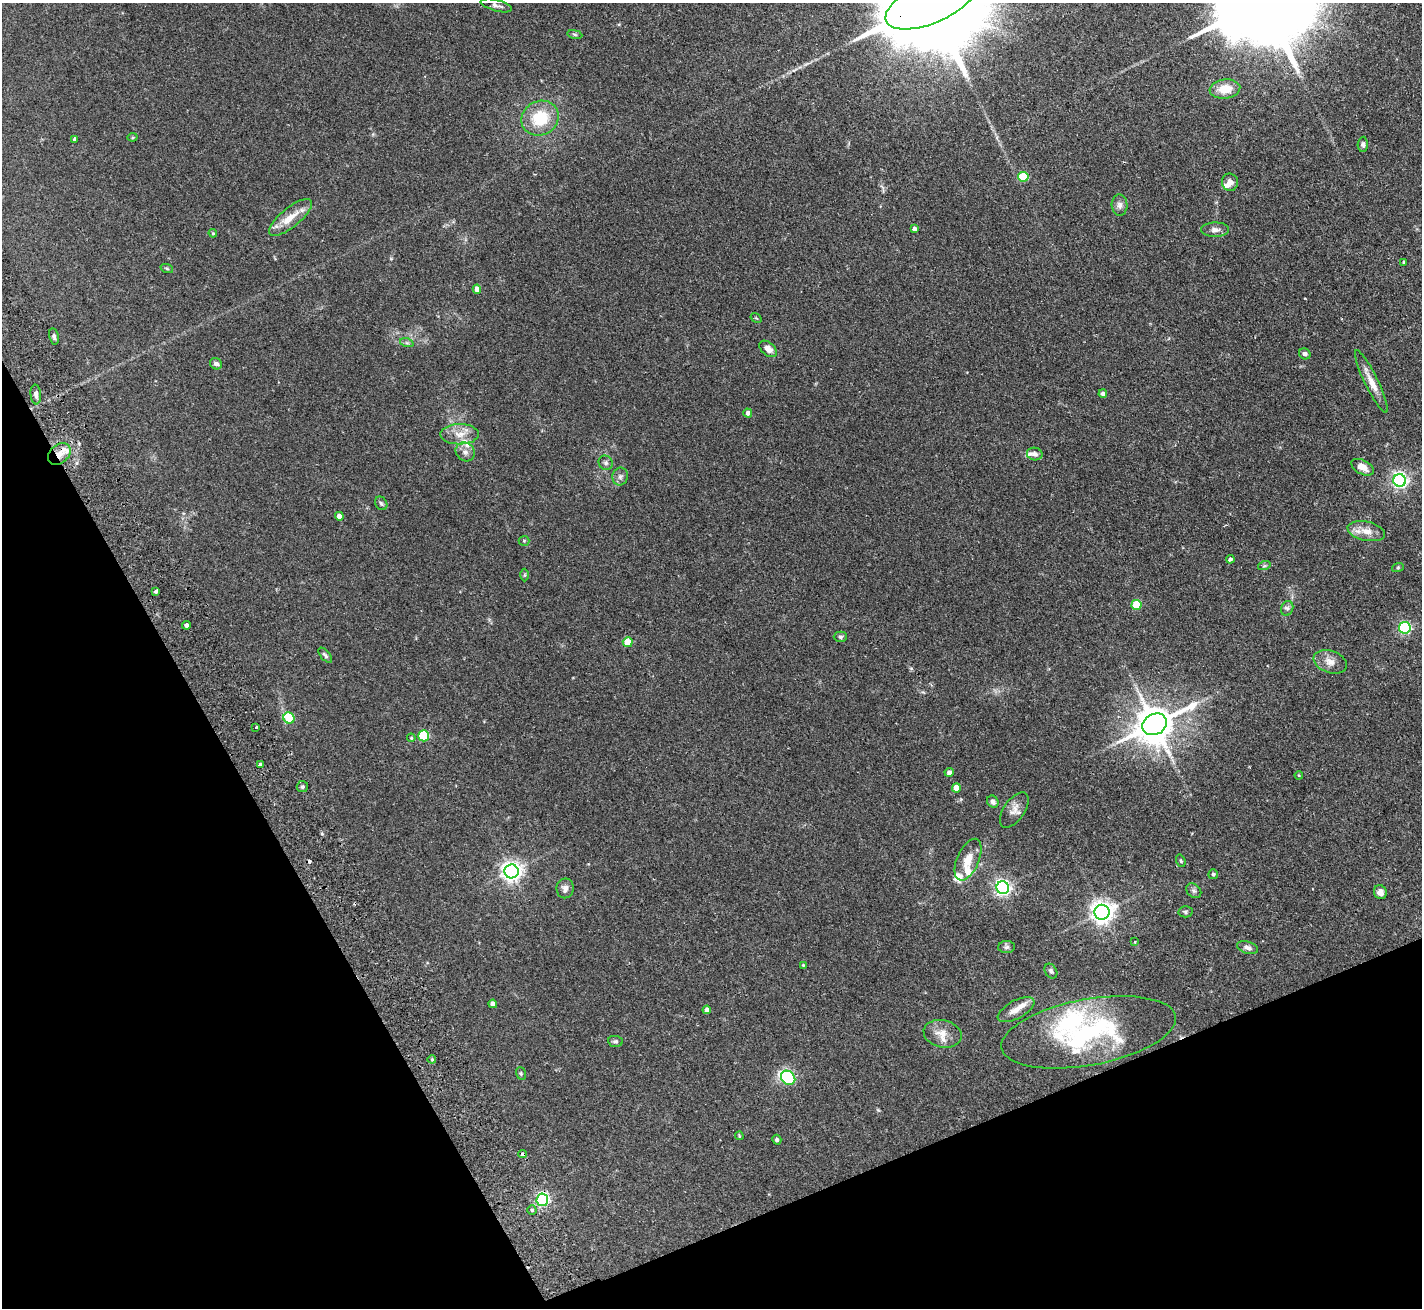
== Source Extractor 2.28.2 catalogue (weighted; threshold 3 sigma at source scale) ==
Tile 14 of 4 x 4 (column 2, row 4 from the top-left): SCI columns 1474-2893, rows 319-1624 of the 5788 x 5729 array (HDU 1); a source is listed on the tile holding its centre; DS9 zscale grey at full resolution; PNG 1424 x 1310 px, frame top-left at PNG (2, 3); each listed source drawn as its Kron ellipse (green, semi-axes under 4 px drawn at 4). Shown black and unused: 23% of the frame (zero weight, under 2 of 3 exposures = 3% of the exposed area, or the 3 px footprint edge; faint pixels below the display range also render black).
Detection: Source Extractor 2.28.2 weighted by HDU 2 'WHT'; one run over the whole footprint, this tile lists its part. Background 0.073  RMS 0.0054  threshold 0.0241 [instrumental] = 3 sigma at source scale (4.5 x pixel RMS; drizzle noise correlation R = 1.50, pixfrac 1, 0.05/0.05 arcsec/px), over >= 5 px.
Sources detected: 105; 1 inside a brighter object's white glare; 1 cosmic-ray / hot-pixel residue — neither listed nor drawn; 9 inside a brighter listed object's ellipse — not listed separately; the other 94 listed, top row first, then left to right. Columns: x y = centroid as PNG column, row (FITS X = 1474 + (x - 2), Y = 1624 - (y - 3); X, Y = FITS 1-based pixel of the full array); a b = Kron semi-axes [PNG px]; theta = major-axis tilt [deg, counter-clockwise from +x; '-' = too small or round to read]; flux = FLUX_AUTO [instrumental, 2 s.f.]
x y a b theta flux
930 3 48 21 23 22000
496 5 16 5 -16 2
575 34 7 3 -9 0.7
1225 89 15 9 6 8.7
540 118 19 17 31 19
133 137 5 4 - 0.61
75 139 4 3 - 1.2
1363 144 7 5 87 1.2
1023 177 5 5 - 21
1230 182 8 8 - 3
1120 205 10 8 -87 2.3
290 217 26 9 39 8.6
915 229 4 4 - 1.8
1215 230 14 7 1 2.6
213 233 4 4 - 0.51
1404 262 3 3 - 0.49
167 269 6 4 -20 0.73
477 289 4 4 - 4
756 318 6 4 -32 0.56
54 336 8 4 -78 1.3
407 343 7 4 -18 0.87
768 349 10 6 -41 4.1
1305 354 6 5 - 1.5
216 364 6 5 - 1.7
1371 381 35 6 -64 6.3
36 394 10 5 -84 2
1103 394 4 4 - 1.8
748 413 4 4 - 2
460 434 19 10 1 6.3
465 452 10 9 - 2.7
59 454 13 9 44 4.6
1035 454 8 6 -12 2
606 463 7 6 - 1.4
1363 467 12 7 -28 4.8
620 477 9 7 75 1.8
1400 480 6 6 - 160
381 503 7 5 -57 1.1
339 516 4 4 - 2.4
1366 531 19 9 -12 5.7
524 541 5 5 - 0.69
1230 559 4 4 - 1.2
1264 566 6 4 18 0.78
1398 567 6 4 19 0.6
525 575 6 4 89 0.6
156 591 3 3 - 1.9
1137 605 5 5 - 16
1287 608 7 6 - 1.3
187 625 4 3 - 3.7
1405 628 6 6 - 70
840 637 7 5 -1 0.95
628 642 5 5 - 11
325 655 9 4 -49 1
1330 662 17 11 -19 4.5
289 718 6 5 - 25
1155 724 13 10 28 1500
256 727 3 2 - 1.3
424 736 5 5 - 31
411 738 4 3 - 0.51
260 765 3 3 - 2.5
949 772 4 4 - 1.6
1299 775 4 3 - 0.48
302 787 6 5 - 0.99
956 788 4 4 - 5.5
993 802 6 5 - 1.6
1014 810 20 10 55 4.3
968 860 22 11 66 7.4
1181 861 6 4 -72 0.71
512 871 7 7 - 280
1213 874 5 5 - 0.82
565 888 10 8 79 2.6
1003 888 6 6 - 150
1194 891 8 6 -43 1.4
1380 892 7 6 - 3.1
1102 912 7 7 - 370
1185 912 7 5 -2 0.99
1135 942 4 3 - 0.58
1006 947 8 6 3 1.3
1247 948 11 6 -17 2
803 965 4 4 - 0.43
1051 971 8 6 -59 1.3
493 1004 4 4 - 2
707 1010 4 4 - 2.4
1016 1010 20 9 28 5.2
1089 1032 88 33 10 81
943 1034 19 13 -12 6.7
615 1041 7 5 -7 1.1
432 1059 4 4 - 0.57
521 1073 6 5 - 0.76
788 1078 8 6 -43 50
739 1136 4 3 - 0.48
777 1140 5 4 - 0.87
522 1154 4 4 - 2.2
542 1200 6 6 - 85
532 1210 4 4 - 0.88
Overlapping masked pixels (flux is a lower limit): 4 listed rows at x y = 930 3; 59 454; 187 625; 522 1154
Isophote crosses this tile's border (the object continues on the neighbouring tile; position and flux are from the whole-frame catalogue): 1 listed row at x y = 930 3